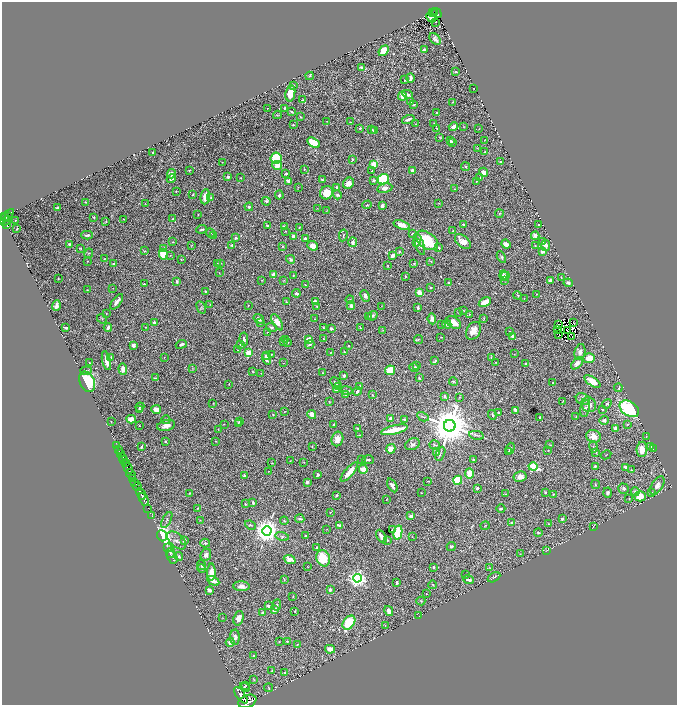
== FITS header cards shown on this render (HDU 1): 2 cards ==
NAXIS1  =                 1350
NAXIS2  =                 1406

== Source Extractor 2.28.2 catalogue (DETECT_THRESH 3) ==
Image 1350 x 1406 px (HDU 1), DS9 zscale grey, zoomed out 1/2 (1 PNG px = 2 x 2 image px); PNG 679 x 707 px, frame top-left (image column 2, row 1406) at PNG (2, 2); each listed source drawn as its Kron ellipse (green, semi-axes under 4 px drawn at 4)
Background 1.08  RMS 0.022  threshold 0.0669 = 3 sigma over >= 5 px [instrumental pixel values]
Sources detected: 582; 45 cannot appear on this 1/2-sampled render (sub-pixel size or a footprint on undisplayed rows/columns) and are neither listed nor drawn; of the other 537, the 500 brightest by FLUX_AUTO listed and drawn (37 fainter detections omitted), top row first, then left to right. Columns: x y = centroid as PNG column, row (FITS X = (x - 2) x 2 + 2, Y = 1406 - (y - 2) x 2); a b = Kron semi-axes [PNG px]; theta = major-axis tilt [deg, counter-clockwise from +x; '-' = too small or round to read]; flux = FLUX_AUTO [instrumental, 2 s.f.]
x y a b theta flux
433 12 2 1 - 14
435 13 2 1 - 15
437 13 5 2 - 140
431 17 5 4 - 34
436 22 2 1 - 5.4
435 39 7 4 -48 12
424 50 3 3 - 8.7
384 51 6 4 50 91
362 68 2 2 - 41
456 72 3 2 - 2.8
309 76 4 3 - 4
410 78 5 2 - 13
405 80 3 2 - 2.8
293 85 4 3 - 4.2
474 88 2 2 - 2.2
290 93 8 5 81 88
408 94 6 3 -26 11
402 96 4 3 - 35
303 100 2 2 - 4.6
411 102 4 3 - 4.6
453 102 2 1 - 1.7
414 105 3 3 - 4.4
267 108 2 2 - 2.9
284 108 4 3 - 5
292 112 3 2 - 7.3
436 113 2 2 - 4
277 115 4 2 - 3.5
300 117 3 2 - 2.8
408 119 6 3 19 14
327 121 3 1 - 1.7
350 122 2 1 - 1.9
434 123 2 2 - 2.2
415 124 2 2 - 1.5
293 125 3 2 - 3.8
453 127 5 3 - 17
463 127 2 1 - 1.6
360 128 4 3 - 3.9
437 128 3 2 - 2.5
372 129 3 3 - 4
479 129 2 1 - 1.6
374 131 3 2 - 3.4
440 137 4 3 - 3.6
485 140 3 2 - 1.9
450 141 2 2 - 6.5
452 142 4 3 - 15
313 143 7 4 -32 110
477 148 3 2 - 1.8
153 152 2 2 - 2.7
485 152 3 3 - 4.5
276 158 6 5 - 180
352 159 2 2 - 5.2
222 162 2 1 - 1.5
500 162 2 2 - 9.4
374 164 4 4 - 44
277 166 5 4 - 29
466 167 4 3 - 4.8
304 169 2 2 - 3.6
189 170 4 2 - 3.1
372 171 3 2 - 3.6
413 171 3 3 - 41
483 172 5 4 - 18
172 174 4 4 - 22
286 174 3 2 - 5
228 177 3 3 - 8.9
240 178 3 2 - 1.9
480 178 3 2 - 2
171 179 5 3 - 11
383 179 5 5 - 340
322 180 3 2 - 8.2
374 180 4 3 - 7.9
289 181 4 3 - 21
476 181 3 1 - 1.6
348 183 6 5 - 24
298 187 3 2 - 2.3
337 187 2 2 - 7.8
385 188 8 4 11 17
455 189 3 2 - 2.4
176 191 2 2 - 2.7
327 193 7 6 - 70
193 194 3 1 - 2.9
279 195 4 3 - 7.5
337 195 5 4 - 8.3
205 197 7 4 84 46
211 198 3 3 - 5.5
266 201 4 3 - 8.1
85 202 3 2 - 3
439 203 3 2 - 2.2
145 204 3 1 - 1.7
367 205 5 2 - 3.4
382 206 4 3 - 14
57 207 3 2 - 6
249 207 4 3 - 7.1
317 208 2 2 - 2.4
327 210 3 2 - 1.7
198 214 3 2 - 1.8
499 214 4 2 - 2.9
6 216 10 2 44 340
3 217 4 2 - 500
8 217 2 1 - 74
94 217 2 2 - 3.3
123 219 3 2 - 1.9
173 219 3 3 - 6.1
15 220 2 2 - 1.8
5 221 6 2 43 290
106 222 3 2 - 2.3
6 224 3 2 - 320
463 224 4 3 - 4.1
402 225 8 4 -19 38
539 225 2 2 - 11
268 226 3 3 - 10
284 226 4 2 - 3.7
299 228 3 2 - 1.9
17 229 3 2 - 3.6
201 229 5 2 - 7.2
285 231 2 2 - 2
453 231 2 2 - 2.3
210 233 5 3 - 3.6
412 234 2 2 - 3.3
87 235 6 2 1 9.2
343 235 6 2 79 5
214 236 3 2 - 5.7
294 236 4 4 - 16
535 236 4 4 - 13
236 238 3 2 - 6.2
305 239 3 2 - 13
427 240 12 8 -35 200
463 241 9 5 -41 39
173 242 2 2 - 2.9
353 242 5 3 - 15
416 242 4 3 - 4.6
542 242 2 2 - 6.4
70 244 3 2 - 9.2
419 244 11 4 -71 18
506 244 5 4 - 28
191 245 3 2 - 1.5
232 245 4 3 - 7.3
283 246 3 2 - 4.2
313 246 5 4 - 35
535 246 3 3 - 3.6
545 246 5 4 - 17
81 248 3 3 - 3.4
164 248 3 3 - 4.3
439 248 2 2 - 4.1
144 251 3 2 - 2.2
399 251 4 3 - 4.6
542 251 4 3 - 15
89 253 5 2 - 3.2
163 254 5 4 - 98
170 255 3 2 - 2.2
393 255 3 3 - 29
501 257 6 4 -62 9.4
104 259 2 1 - 2
291 259 4 3 - 9.3
181 260 3 2 - 3.1
87 261 2 2 - 2.5
431 261 3 2 - 2.6
217 263 2 2 - 2.2
221 263 3 2 - 2.4
414 263 4 3 - 4
113 264 3 2 - 6.9
388 266 3 2 - 2.8
219 273 3 2 - 1.5
273 274 3 3 - 12
293 275 2 1 - 1.8
405 276 2 2 - 4.2
504 276 5 4 - 16
505 276 4 3 - 13
561 277 2 1 - 2
58 278 2 2 - 3.4
262 280 3 3 - 2.7
504 280 3 2 - 2.3
177 281 4 3 - 8
284 281 3 2 - 1.9
550 281 4 3 - 24
448 283 3 2 - 6.4
568 283 4 3 - 8.2
144 284 3 2 - 3.1
305 285 3 2 - 3.7
431 287 2 2 - 4.5
113 288 2 2 - 1.5
87 290 2 1 - 1.9
205 291 2 2 - 5.3
296 293 4 3 - 8.7
419 293 4 3 - 36
536 294 2 1 - 2.7
517 295 4 3 - 4
365 296 6 4 -66 15
524 298 3 2 - 2.4
350 300 4 3 - 4.9
117 302 9 3 54 27
286 302 3 2 - 3.1
315 302 4 2 - 28
485 302 6 3 31 54
210 304 3 2 - 2.4
248 305 2 1 - 1.9
56 306 5 3 - 17
351 306 4 3 - 13
381 306 3 2 - 1.5
201 307 6 4 -61 6.3
317 307 3 3 - 3
418 308 3 2 - 10
463 310 3 2 - 1.8
459 313 2 2 - 1.8
106 314 2 2 - 1.9
469 314 3 3 - 4.3
368 316 3 3 - 2.9
372 316 5 4 - 9.9
484 318 3 3 - 3.4
102 319 5 2 - 2.2
259 319 5 3 - 14
315 319 3 2 - 2.2
432 319 5 4 - 18
154 322 2 2 - 16
277 322 9 4 -58 34
574 322 3 1 - 2.8
260 323 3 3 - 4.1
454 323 8 5 -35 52
442 324 4 3 - 4.6
447 324 4 3 - 10
558 324 3 2 - 6.5
145 327 2 2 - 1.7
271 327 5 3 - 7.6
323 327 2 2 - 2.8
360 327 3 2 - 2.7
66 328 3 2 - 6.7
108 328 4 2 - 15
331 328 3 2 - 8.4
383 330 4 2 - 2.6
558 330 2 1 - 1.8
473 331 9 7 59 57
567 331 2 1 - 3.1
267 332 3 2 - 2.3
510 332 3 2 - 6.1
559 335 2 1 - 4.2
513 336 3 3 - 13
441 337 3 2 - 2.2
572 337 4 1 - 4.1
244 339 7 3 -83 12
308 339 3 3 - 50
323 339 2 2 - 3.9
418 339 4 3 - 3.5
286 340 4 2 - 3.1
283 341 3 3 - 4.9
288 343 3 3 - 2.5
181 344 6 3 21 11
310 344 5 3 - 8.1
133 345 3 3 - 23
241 345 2 2 - 21
349 346 3 2 - 2.9
238 350 3 2 - 1.9
344 352 3 2 - 5.1
580 352 8 5 77 16
249 353 3 3 - 160
330 353 2 1 - 1.8
271 354 4 3 - 3.3
514 354 2 2 - 2
266 356 4 3 - 12
164 357 3 2 - 1.7
491 357 4 2 - 3.3
111 358 4 2 - 7.7
266 358 6 4 -71 23
589 358 6 5 - 63
106 361 10 3 -77 39
435 361 4 2 - 4.3
496 362 2 2 - 2.9
89 363 3 2 - 5.6
283 363 2 2 - 1.7
577 363 7 4 47 22
526 364 3 3 - 6.9
417 365 3 3 - 2.1
193 368 3 3 - 3
414 368 5 3 - 16
123 369 6 4 -85 25
390 370 5 4 - 81
86 371 6 4 5 7.2
252 371 2 2 - 2.3
261 373 3 2 - 2
322 373 3 2 - 3.3
344 375 3 3 - 12
155 378 4 2 - 4.2
419 378 4 2 - 3.5
592 381 9 4 -34 63
87 382 11 7 -64 240
453 382 4 3 - 4.1
336 383 6 2 -47 6.1
553 383 3 3 - 5
229 384 2 1 - 2.2
338 386 3 3 - 3.4
359 386 3 2 - 3.8
618 388 4 3 - 4.5
336 390 4 3 - 8.8
346 391 6 3 -10 13
357 391 4 3 - 12
346 395 4 3 - 6.4
372 395 4 2 - 3.3
444 396 3 2 - 9
460 397 3 3 - 3
583 399 7 5 -24 26
563 401 3 2 - 3.3
329 402 3 2 - 2
213 403 3 1 - 1.7
607 404 5 3 - 9.7
589 405 8 7 - 26
140 407 4 3 - 5.4
585 408 8 4 77 15
156 409 5 4 - 20
629 409 10 7 -34 330
140 410 3 3 - 2.9
516 410 4 3 - 17
602 410 3 3 - 3.8
285 412 3 2 - 2
498 412 2 2 - 6.9
312 414 4 4 - 30
273 415 3 2 - 3.1
492 415 5 3 - 6.3
423 417 6 2 -29 3.7
540 417 2 2 - 5.9
576 417 3 2 - 1.6
391 418 4 3 - 13
131 419 4 3 - 26
404 419 2 2 - 18
166 420 4 3 - 4.2
604 420 4 4 - 7.7
111 421 2 1 - 2
239 421 3 2 - 3.7
224 424 2 2 - 1.5
238 424 2 2 - 3.7
627 424 4 3 - 3.8
166 425 9 5 13 27
333 425 2 2 - 6.3
139 426 2 2 - 2
450 426 6 6 - 18000
357 428 3 2 - 4.4
616 428 4 3 - 14
218 430 3 2 - 1.7
394 430 14 3 13 120
359 435 4 2 - 2.6
476 435 7 2 -12 7
594 436 7 6 - 33
646 436 2 2 - 1.5
337 439 7 6 - 29
165 441 2 2 - 4.6
215 441 3 2 - 1.8
412 444 7 5 24 11
434 445 5 2 - 5.3
550 445 3 2 - 2.5
117 446 2 1 - 81
141 447 3 2 - 6.4
312 447 2 2 - 3.2
593 447 6 2 -73 3.8
650 447 4 3 - 4.2
510 448 5 3 - 7.5
391 449 5 4 - 43
642 449 7 5 89 52
653 449 3 2 - 1.5
119 450 2 1 - 200
548 450 3 2 - 2
509 451 3 2 - 3.5
436 453 4 2 - 3.1
596 453 3 2 - 3.3
121 454 4 2 - 290
440 454 7 3 64 6.3
606 455 5 1 - 2.3
122 457 2 1 - 530
124 459 3 2 - 1600
361 459 3 2 - 1.9
473 459 2 2 - 9.3
368 460 6 3 -3 9.2
290 461 2 1 - 1.9
304 462 3 2 - 2.8
125 463 2 2 - 680
272 463 3 2 - 2.1
533 466 4 3 - 310
595 466 2 2 - 6
626 467 4 3 - 9.4
128 468 5 2 - 3000
363 469 4 3 - 68
631 470 3 2 - 2.7
268 471 2 2 - 1.5
349 472 12 3 50 51
469 473 5 4 - 56
131 474 6 2 -49 350
318 475 4 2 - 6.6
245 476 4 3 - 8.9
520 477 6 5 - 31
133 478 3 1 - 490
458 480 4 4 - 160
428 481 3 1 - 2
135 482 3 1 - 560
307 482 3 3 - 10
595 484 4 2 - 3.3
392 485 7 4 -62 17
657 485 10 5 58 24
137 487 4 2 - 320
477 488 3 2 - 8.1
624 489 5 5 - 11
635 491 4 4 - 9
545 492 3 2 - 5.7
190 493 2 2 - 2.6
421 493 2 2 - 1.5
607 493 5 4 - 9.1
652 493 4 3 - 5.2
141 494 6 2 -58 2300
505 494 3 2 - 1.8
553 494 4 2 - 2.4
337 495 2 2 - 6.5
640 496 6 5 - 57
629 498 3 3 - 4.2
144 499 7 2 -64 2200
387 499 2 1 - 2
253 503 4 2 - 7.5
245 504 3 2 - 3.9
148 508 2 1 - 53
197 508 3 2 - 2.3
501 509 4 3 - 5.2
330 512 2 2 - 2.5
151 515 2 1 - 34
411 516 3 3 - 13
300 519 4 2 - 8
562 519 4 3 - 5.8
167 520 9 3 62 7.5
200 520 3 2 - 1.8
284 521 4 3 - 4.9
511 522 2 2 - 6.2
548 524 4 2 - 2.9
250 525 6 2 -22 4.5
340 526 4 3 - 28
485 526 5 2 - 2.1
593 526 2 2 - 1.9
327 529 2 2 - 1.5
392 529 3 1 - 2.8
267 531 4 4 - 4800
398 533 7 4 77 240
538 533 4 3 - 6.1
162 536 6 4 -69 1200
282 536 7 3 -13 8.7
305 536 2 2 - 5.6
381 537 7 3 -61 25
412 537 2 2 - 1.7
177 540 11 6 -42 20
387 540 3 2 - 4.8
184 541 3 3 - 17
205 543 5 3 - 8.2
451 546 4 3 - 6.3
167 548 2 1 - 1.6
316 548 3 2 - 3.7
547 550 3 2 - 3.2
170 553 5 2 - 6.9
520 554 2 2 - 1.6
206 555 6 5 - 16
179 556 4 3 - 7.1
172 557 7 5 -63 11
323 558 8 6 -68 120
290 560 6 4 -23 30
202 565 5 2 - 3.8
307 566 2 1 - 1.6
433 567 3 2 - 4.9
490 568 4 2 - 3
202 569 4 3 - 3.8
211 572 8 4 89 56
465 575 4 2 - 3.2
494 577 7 2 30 6.5
357 578 4 4 - 1500
284 580 3 2 - 1.7
468 580 5 2 - 18
213 581 6 3 -30 32
397 583 4 2 - 5.6
433 585 4 3 - 2.8
241 586 8 5 -5 20
330 589 3 3 - 11
209 590 4 3 - 17
426 594 2 2 - 2.2
293 597 2 2 - 2.2
421 601 4 2 - 2.1
277 605 6 4 81 8.3
268 606 3 3 - 8.1
274 610 3 3 - 29
295 611 3 2 - 3
389 611 5 4 - 19
262 612 3 3 - 4.3
419 616 2 1 - 3.1
223 618 3 2 - 2.1
239 618 7 5 72 33
349 623 8 5 51 210
385 626 3 2 - 2
235 637 8 4 -89 16
279 641 3 2 - 2
287 641 3 3 - 4.9
230 642 4 3 - 12
297 644 3 2 - 2.8
330 649 5 4 - 30
253 656 3 3 - 7.8
272 671 3 2 - 3
285 673 3 2 - 3.6
254 680 4 2 - 3
246 685 3 2 - 3.3
245 687 5 3 - 6.3
269 688 4 2 - 2.4
241 695 9 4 -53 4800
247 701 9 6 22 9400
At the frame edge (FLAGS 8, measured only in part): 1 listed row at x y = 247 701
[37 fainter detections neither listed nor drawn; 45 sub-pixel or undisplayed-footprint detections neither listed nor drawn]